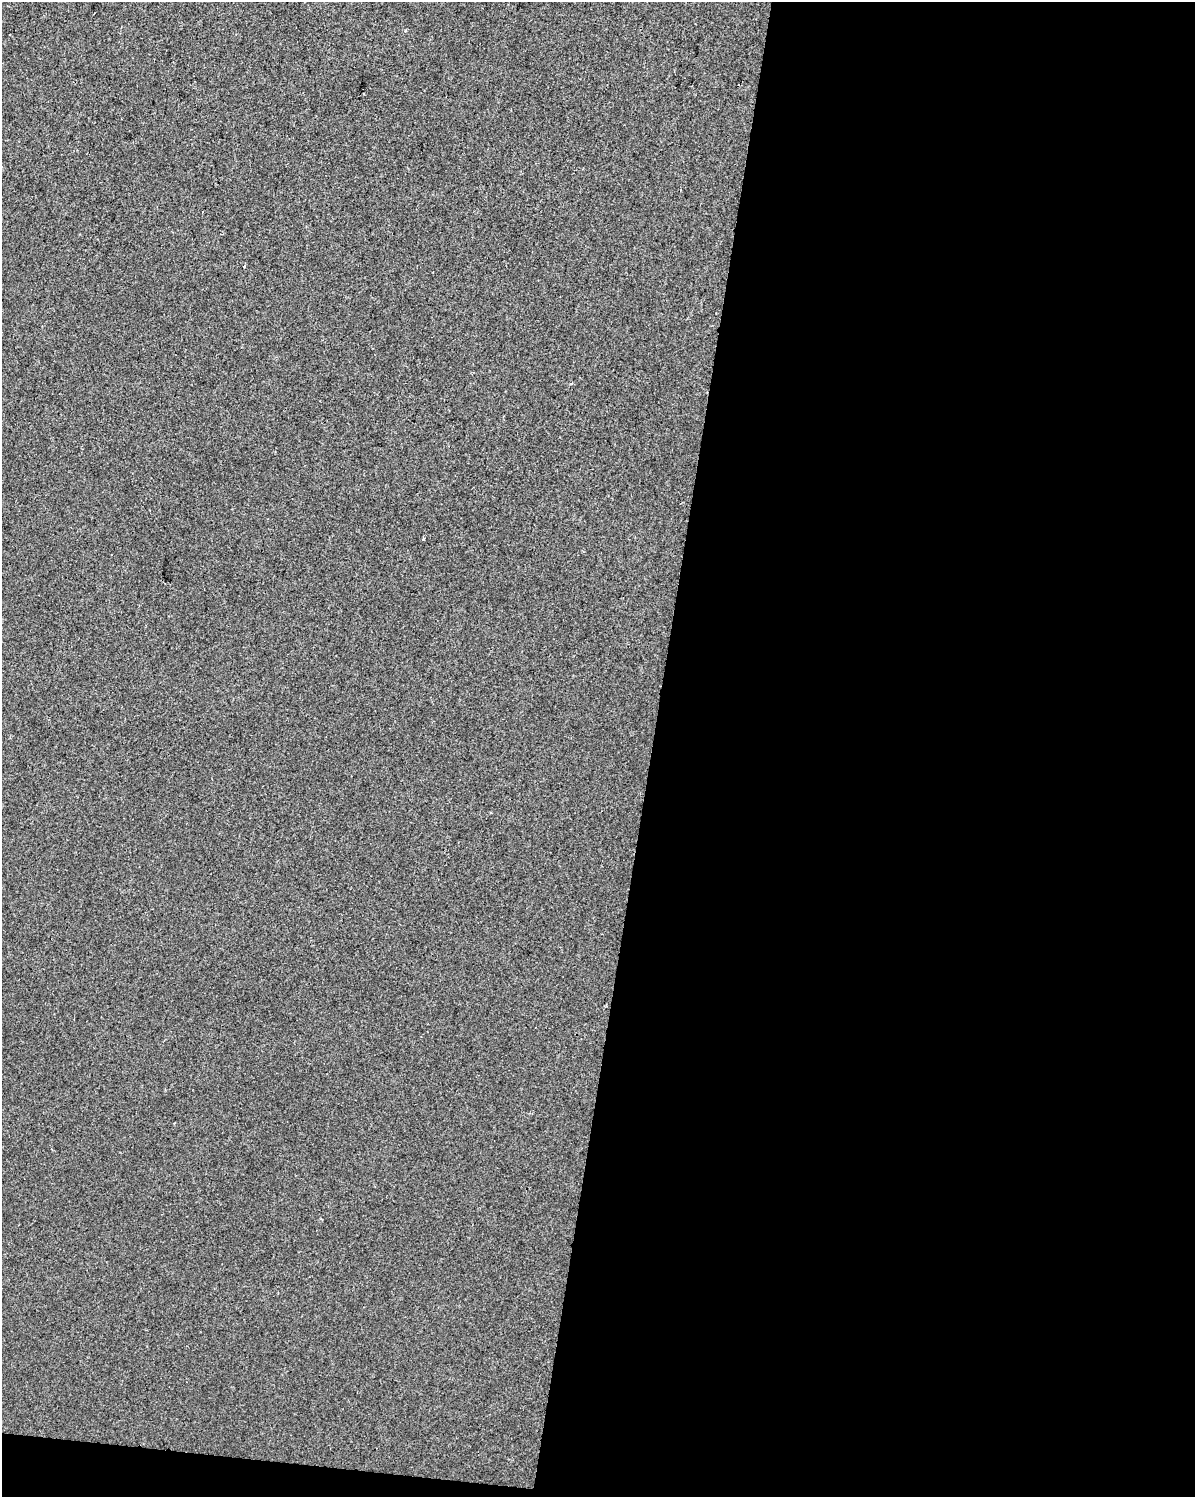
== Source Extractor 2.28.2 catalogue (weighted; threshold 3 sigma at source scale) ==
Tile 12 of 4 x 3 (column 4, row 3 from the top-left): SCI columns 3579-4771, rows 226-1720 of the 4778 x 4994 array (HDU 1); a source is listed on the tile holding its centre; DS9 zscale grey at full resolution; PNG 1197 x 1499 px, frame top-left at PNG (2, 2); no overlay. Shown black and unused: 47% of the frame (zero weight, under 2 of 3 exposures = <1% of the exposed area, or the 3 px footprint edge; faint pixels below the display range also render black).
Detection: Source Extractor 2.28.2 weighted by HDU 2 'WHT'; one run over the whole footprint, this tile lists its part. Background -1.15e-04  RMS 0.0042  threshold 0.0191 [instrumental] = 3 sigma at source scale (4.5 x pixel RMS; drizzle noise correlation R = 1.50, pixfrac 1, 0.0396/0.0396 arcsec/px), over >= 5 px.
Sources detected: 3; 1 cosmic-ray / hot-pixel residue — not listed; the other 2 listed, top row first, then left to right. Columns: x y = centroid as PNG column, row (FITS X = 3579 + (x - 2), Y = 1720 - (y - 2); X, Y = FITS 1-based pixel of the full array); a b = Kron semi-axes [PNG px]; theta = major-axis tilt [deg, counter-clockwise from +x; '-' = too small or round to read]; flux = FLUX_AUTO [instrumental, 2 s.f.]
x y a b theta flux
244 266 4 3 - 0.47
423 539 3 3 - 0.55